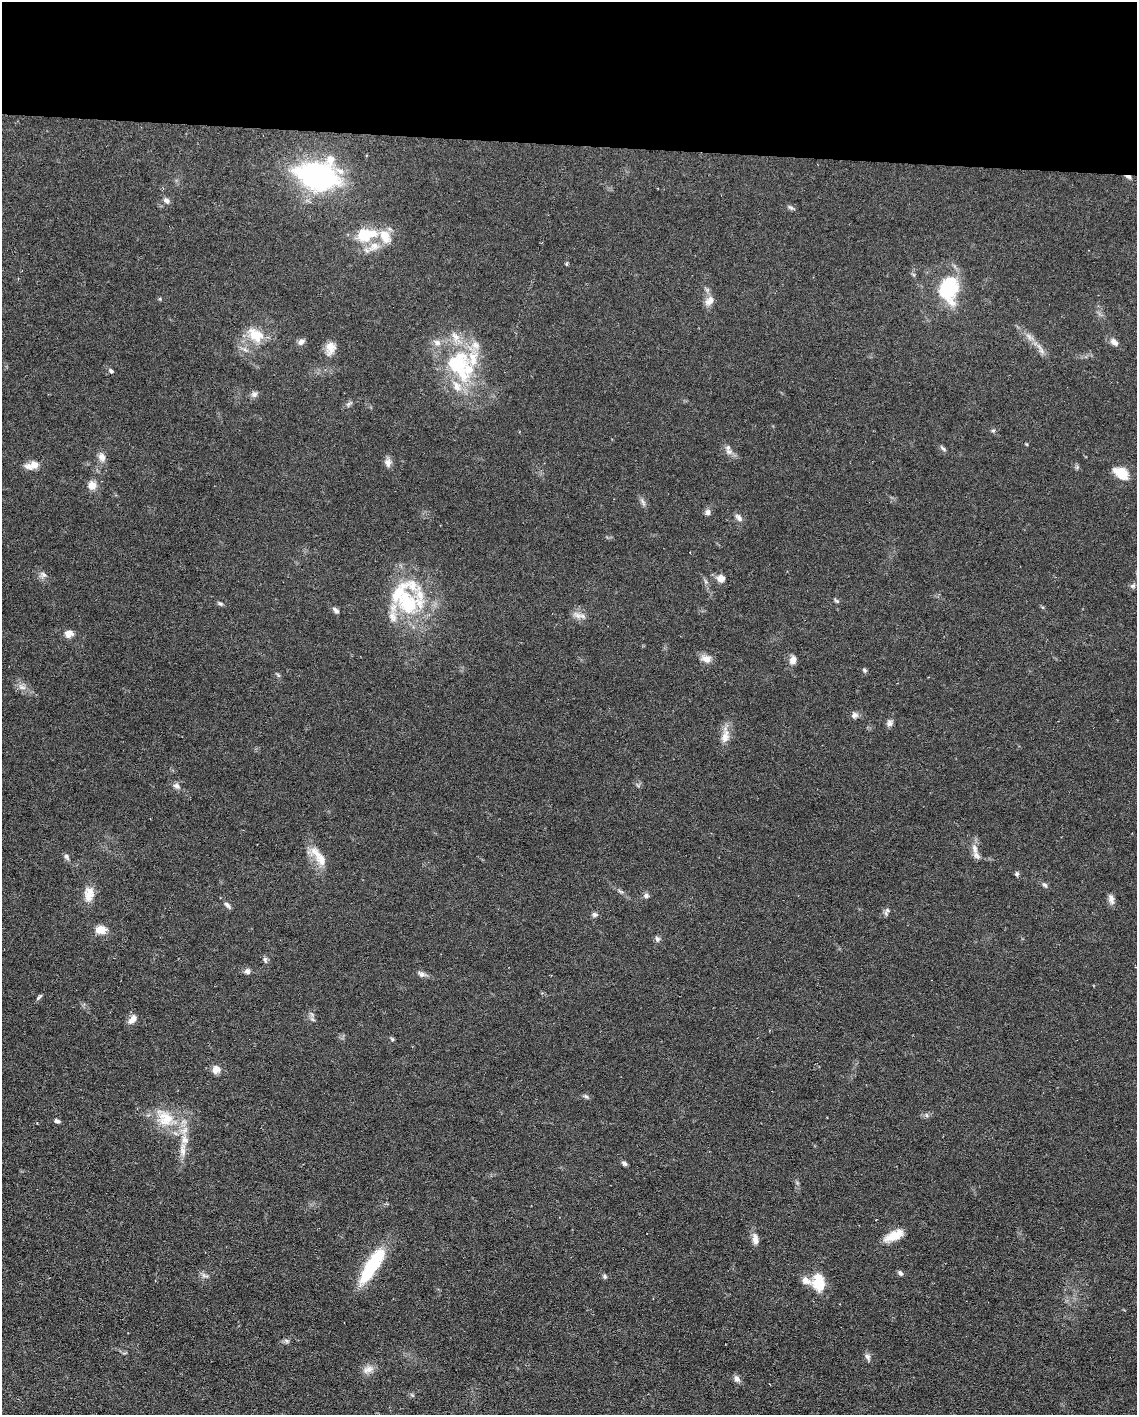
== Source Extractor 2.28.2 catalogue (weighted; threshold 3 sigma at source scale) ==
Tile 3 of 4 x 3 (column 3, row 1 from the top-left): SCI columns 2270-3404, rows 3044-4456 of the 4538 x 4560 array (HDU 1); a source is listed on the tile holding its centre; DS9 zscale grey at full resolution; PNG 1139 x 1417 px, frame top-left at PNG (2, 2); no overlay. Shown black and unused: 10% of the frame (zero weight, under 3 of 6 exposures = <1% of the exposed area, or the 3 px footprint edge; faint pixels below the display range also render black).
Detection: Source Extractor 2.28.2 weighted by HDU 2 'WHT'; one run over the whole footprint, this tile lists its part. Background 0.106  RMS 0.0054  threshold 0.022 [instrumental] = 3 sigma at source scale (4.09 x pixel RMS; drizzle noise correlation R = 1.36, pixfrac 0.8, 0.05/0.05 arcsec/px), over >= 5 px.
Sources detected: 98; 1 inside a brighter object's white glare — not listed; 12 inside a brighter listed object's ellipse — not listed separately; the other 85 listed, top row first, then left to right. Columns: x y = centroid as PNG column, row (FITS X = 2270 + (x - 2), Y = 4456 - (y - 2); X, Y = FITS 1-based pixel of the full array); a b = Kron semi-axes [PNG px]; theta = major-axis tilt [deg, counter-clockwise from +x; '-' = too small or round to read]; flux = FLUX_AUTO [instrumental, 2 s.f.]
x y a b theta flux
317 176 41 26 -10 110
1128 177 8 4 -13 1.4
166 201 9 7 -40 2
791 207 9 5 -36 1.1
364 235 23 22 - 16
949 289 29 21 86 33
709 301 15 9 46 3.5
255 335 25 16 -36 12
1029 336 11 5 -55 2.5
301 342 10 7 34 2
1114 342 12 7 -41 3
330 348 17 11 80 5.4
1042 351 9 6 -46 2.1
457 366 49 36 -67 50
111 371 7 5 -36 0.99
254 394 8 8 - 1.9
349 404 8 4 45 1.1
993 431 5 5 - 0.81
943 448 10 4 -49 1.2
729 452 11 7 7 2.5
102 457 12 9 -63 3.2
388 463 11 9 -73 2.6
32 465 18 9 13 5.1
1121 473 19 12 -34 9.1
92 485 10 10 - 4.6
643 502 13 5 -59 1.6
708 512 9 7 78 1.7
739 518 12 6 -48 2
43 575 11 7 -31 2.1
721 578 11 9 -7 3.5
1133 586 8 6 52 1.2
836 601 9 4 -35 0.81
407 603 54 37 48 47
220 604 8 4 -9 0.9
336 610 9 5 -38 1.5
578 615 15 7 -32 3.3
69 634 8 6 7 5
706 659 14 9 -19 4.1
793 660 11 8 73 2.9
864 670 7 5 -51 0.87
278 675 7 4 -45 0.78
22 687 12 6 -20 2.5
854 715 9 7 32 2.1
889 723 9 8 - 1.8
725 736 26 10 84 5.6
176 786 10 7 -28 2.1
975 849 18 8 -78 4.1
318 856 34 12 -52 9.3
66 857 9 6 -57 1.4
1017 874 6 5 - 1.1
1045 885 10 5 -47 1.2
620 891 10 4 -30 1.2
89 894 17 10 82 7.4
646 896 7 7 - 1.5
1111 899 13 7 -77 2.7
228 905 11 5 -45 1.7
887 910 8 7 - 1.5
595 915 8 6 -10 1.3
101 929 10 7 -3 8
657 939 8 7 - 1.4
265 959 7 5 80 1.1
247 971 8 7 - 1.9
422 974 12 7 -25 2
39 997 9 3 41 1.1
133 1019 14 8 53 3.5
312 1019 9 4 -35 1.2
392 1039 7 4 -45 0.72
216 1069 6 5 - 6.9
586 1096 9 5 -30 1.1
926 1115 6 4 -71 0.76
165 1118 32 20 -46 18
57 1121 7 5 -20 1.2
183 1150 24 8 -89 6.3
624 1163 7 5 -32 1.2
894 1235 25 10 26 8.2
755 1239 15 7 -78 3.5
373 1265 41 11 58 37
900 1273 8 5 -39 1.3
205 1276 12 4 -9 1.4
604 1276 6 5 - 1
819 1285 18 15 -50 8.3
286 1341 8 5 -21 1.1
867 1357 9 7 -52 1.8
368 1369 17 9 21 4
737 1379 9 7 -65 2.2
Overlapping masked pixels (flux is a lower limit): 1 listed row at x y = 1128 177